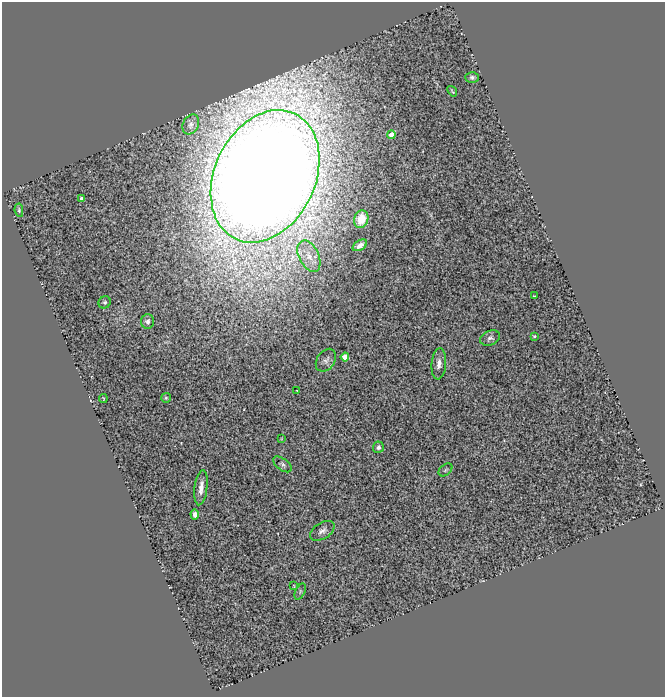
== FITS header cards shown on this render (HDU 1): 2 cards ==
NAXIS1  =                  663
NAXIS2  =                  695

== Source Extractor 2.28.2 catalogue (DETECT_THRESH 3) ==
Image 663 x 695 px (HDU 1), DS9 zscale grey, 1 PNG px = 1 image px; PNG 667 x 699 px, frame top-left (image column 1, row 695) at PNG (2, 2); each listed source drawn as its Kron ellipse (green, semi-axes under 4 px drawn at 4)
Background 1.09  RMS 0.16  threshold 0.493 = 3 sigma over >= 5 px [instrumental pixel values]
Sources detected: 30; all 30 listed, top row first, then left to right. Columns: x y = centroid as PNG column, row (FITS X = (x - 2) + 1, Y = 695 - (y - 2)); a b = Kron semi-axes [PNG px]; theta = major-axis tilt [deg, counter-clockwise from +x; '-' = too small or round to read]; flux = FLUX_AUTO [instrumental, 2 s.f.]
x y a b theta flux
472 77 6 5 - 28
452 91 6 2 -51 11
191 125 10 7 63 43
391 135 4 4 - 170
265 176 69 50 64 53000
81 199 4 3 - 49
19 210 7 4 -83 20
361 219 9 7 73 150
360 245 8 4 32 53
309 256 17 10 -64 130
534 296 3 2 - 8.3
105 302 6 5 - 21
147 321 7 6 - 42
534 336 3 3 - 13
490 338 10 7 24 40
345 357 4 4 - 300
326 360 12 9 55 53
439 364 15 7 85 76
297 391 3 2 - 7.5
166 398 5 5 - 16
103 399 4 2 - 8.1
281 439 4 2 - 8.7
378 447 6 5 - 31
282 464 11 5 -37 30
446 470 8 5 41 20
201 488 18 6 83 97
195 514 5 4 - 58
322 531 13 8 32 58
294 586 3 3 - 9.2
300 592 8 4 65 20